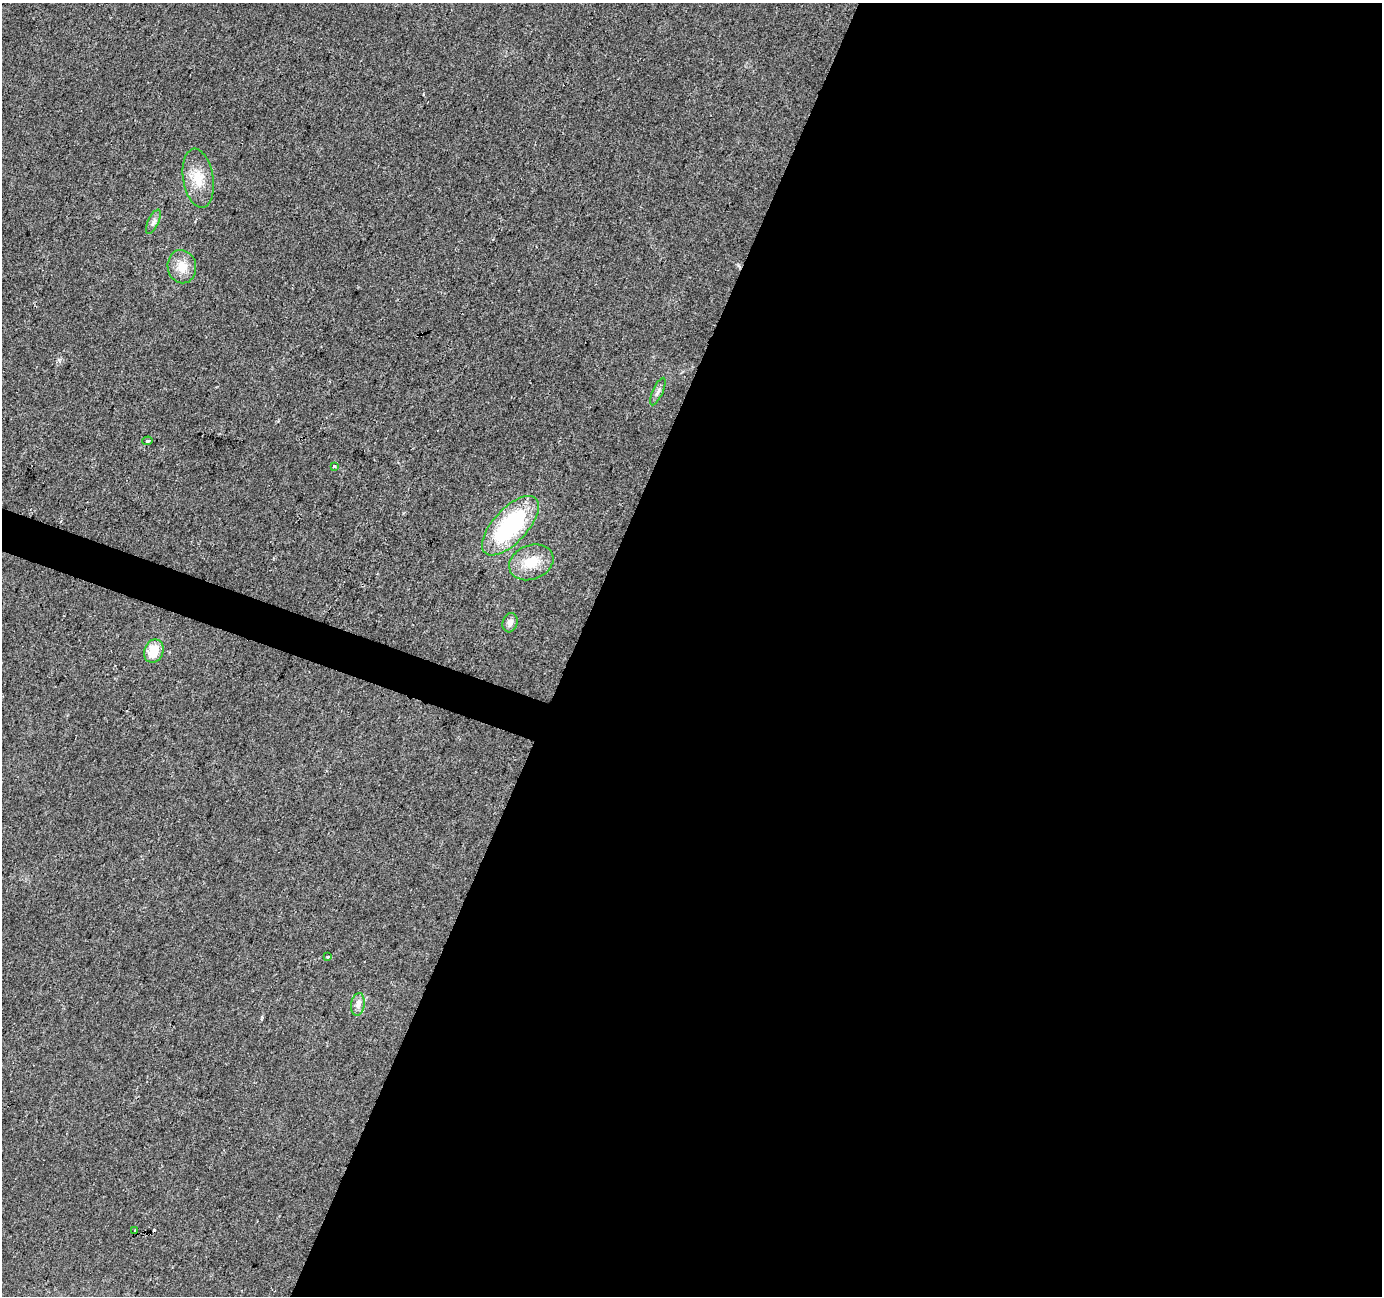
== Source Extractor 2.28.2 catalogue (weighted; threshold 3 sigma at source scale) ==
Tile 12 of 4 x 4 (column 4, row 3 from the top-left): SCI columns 4148-5527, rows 1571-2864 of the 5527 x 5664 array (HDU 1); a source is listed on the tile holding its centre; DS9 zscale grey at full resolution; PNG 1384 x 1298 px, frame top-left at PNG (2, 3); each listed source drawn as its Kron ellipse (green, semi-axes under 4 px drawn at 4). Shown black and unused: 60% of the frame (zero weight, under 2 of 3 exposures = <1% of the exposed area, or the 3 px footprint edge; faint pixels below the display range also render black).
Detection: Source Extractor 2.28.2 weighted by HDU 2 'WHT'; one run over the whole footprint, this tile lists its part. Background 0.0405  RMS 0.0079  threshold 0.0358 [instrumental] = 3 sigma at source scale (4.5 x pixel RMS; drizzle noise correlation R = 1.50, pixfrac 1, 0.0396/0.0396 arcsec/px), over >= 5 px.
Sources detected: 15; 2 cosmic-ray / hot-pixel residue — neither listed nor drawn; the other 13 listed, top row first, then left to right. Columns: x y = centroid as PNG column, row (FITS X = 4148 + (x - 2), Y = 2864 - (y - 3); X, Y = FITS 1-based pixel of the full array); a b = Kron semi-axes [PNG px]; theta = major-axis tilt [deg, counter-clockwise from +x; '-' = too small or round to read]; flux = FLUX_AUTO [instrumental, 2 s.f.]
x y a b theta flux
198 178 30 15 -81 18
153 222 13 5 65 3.2
182 267 17 14 -80 12
658 391 15 5 66 3.1
148 441 5 4 - 1.2
334 466 4 3 - 0.59
510 526 37 17 47 88
531 562 23 17 21 19
510 623 10 7 73 4
154 651 12 9 68 17
328 957 4 3 - 3.1
358 1004 11 6 82 4.6
135 1230 3 3 - 5.4
Unlisted compact peaks at least as high as the median listed source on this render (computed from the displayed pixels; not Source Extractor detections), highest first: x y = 59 360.